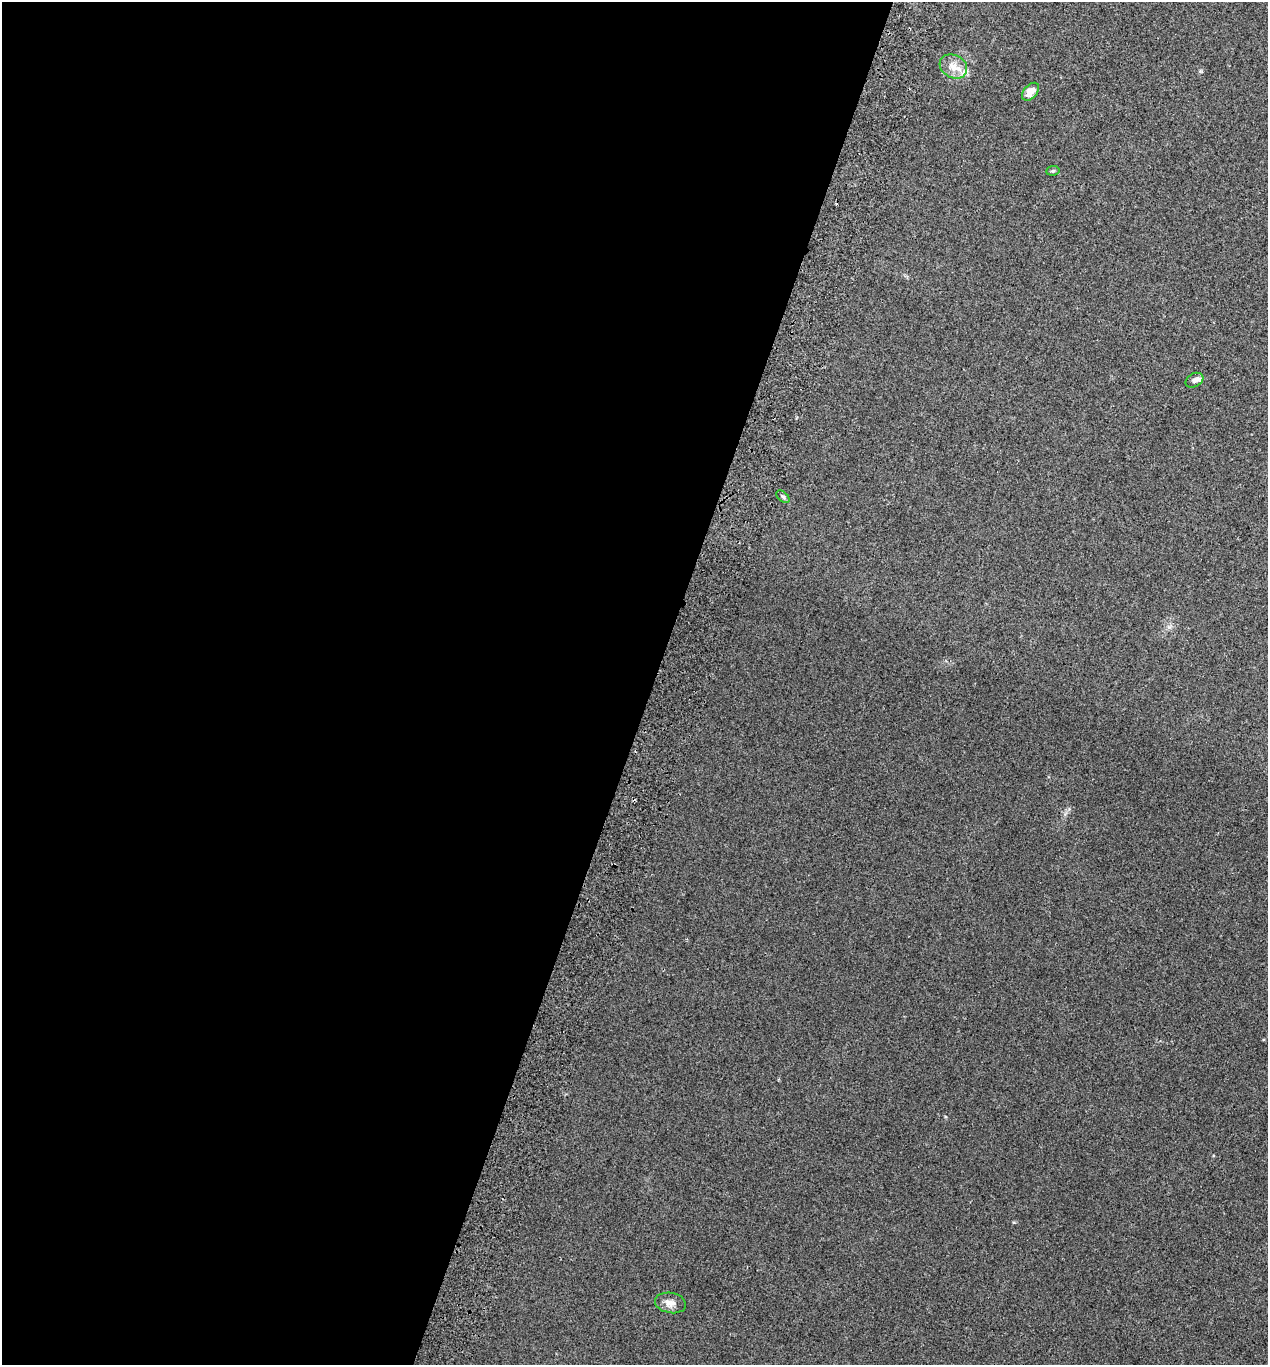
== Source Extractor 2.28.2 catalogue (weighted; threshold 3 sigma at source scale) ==
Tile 5 of 4 x 4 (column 1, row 2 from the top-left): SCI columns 191-1456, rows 2750-4112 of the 5573 x 5497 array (HDU 1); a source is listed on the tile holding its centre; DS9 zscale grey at full resolution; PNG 1270 x 1367 px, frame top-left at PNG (2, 2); each listed source drawn as its Kron ellipse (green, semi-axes under 4 px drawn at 4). Shown black and unused: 51% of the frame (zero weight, under 2 of 3 exposures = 3% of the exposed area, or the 3 px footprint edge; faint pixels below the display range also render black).
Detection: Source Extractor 2.28.2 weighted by HDU 2 'WHT'; one run over the whole footprint, this tile lists its part. Background 0.0226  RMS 0.0068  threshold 0.0306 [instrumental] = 3 sigma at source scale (4.5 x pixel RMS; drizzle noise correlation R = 1.50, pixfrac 1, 0.05/0.05 arcsec/px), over >= 5 px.
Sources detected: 9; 1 cosmic-ray / hot-pixel residue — neither listed nor drawn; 2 inside a brighter listed object's ellipse — not listed separately; the other 6 listed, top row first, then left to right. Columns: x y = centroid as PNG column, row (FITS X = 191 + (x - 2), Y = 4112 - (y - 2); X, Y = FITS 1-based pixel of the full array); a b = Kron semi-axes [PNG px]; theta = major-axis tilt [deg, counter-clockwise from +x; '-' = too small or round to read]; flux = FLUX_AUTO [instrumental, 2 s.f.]
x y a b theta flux
953 66 14 11 -29 7.6
1030 92 10 6 48 6.4
1053 171 7 4 8 1
1194 380 9 6 29 2.3
783 497 8 4 -41 1.2
670 1303 16 10 -11 5.1